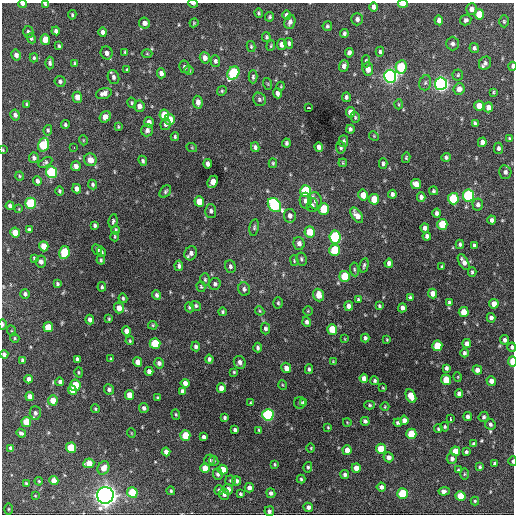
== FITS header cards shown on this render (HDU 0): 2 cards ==
NAXIS1  =                  512 / Axis length
NAXIS2  =                  512 / Axis length

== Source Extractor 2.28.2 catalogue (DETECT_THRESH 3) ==
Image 512 x 512 px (HDU 0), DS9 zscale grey, 1 PNG px = 1 image px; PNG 516 x 516 px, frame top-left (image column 1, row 512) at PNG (2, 3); each listed source drawn as its Kron ellipse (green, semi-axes under 4 px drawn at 4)
Background 1360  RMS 33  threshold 99.9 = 3 sigma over >= 5 px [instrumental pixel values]
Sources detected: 357; all 357 listed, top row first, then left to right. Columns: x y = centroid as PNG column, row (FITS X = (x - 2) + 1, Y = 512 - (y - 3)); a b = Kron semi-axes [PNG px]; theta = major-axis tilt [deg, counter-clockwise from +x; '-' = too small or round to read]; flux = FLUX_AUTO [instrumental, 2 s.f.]
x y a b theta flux
22 4 4 3 - 5.9e+03
45 4 3 3 - 2.5e+03
193 4 4 3 - 5.0e+03
403 4 5 3 - 3.2e+04
373 7 4 4 - 8.8e+03
471 9 5 5 - 1.3e+04
259 13 5 4 - 3.5e+03
479 14 5 5 - 4.6e+04
72 15 5 3 - 3.1e+03
287 15 5 4 - 7.2e+03
270 17 5 4 - 3.8e+03
357 19 6 5 - 6.7e+03
439 20 5 4 - 1.1e+04
466 20 6 5 - 5.8e+03
504 21 6 5 - 3.2e+03
290 22 7 5 73 8.4e+03
144 23 5 5 - 1.0e+04
194 23 4 4 - 2.2e+03
327 26 5 5 - 3.7e+03
56 31 4 4 - 6.5e+03
28 32 6 5 - 5.3e+03
103 32 4 4 - 7.5e+03
344 33 4 3 - 5.1e+03
266 37 5 4 - 3.0e+03
31 38 5 4 - 4.3e+03
45 39 5 4 - 3.2e+04
289 43 5 4 - 5.3e+03
282 44 5 5 - 1.4e+04
452 44 7 6 - 7.1e+03
59 46 4 3 - 2.8e+03
251 46 5 4 - 3.2e+03
271 46 5 4 - 2.6e+03
474 48 5 4 - 6.1e+03
125 52 3 3 - 2.7e+03
380 52 5 4 - 4.5e+03
107 53 6 6 - 1.1e+04
349 53 5 4 - 7.6e+03
147 54 5 3 - 2.0e+03
16 55 5 5 - 9.0e+03
34 58 4 3 - 3.4e+03
205 58 6 5 - 1.0e+04
215 61 6 4 -88 5.0e+03
366 61 6 4 89 4.0e+03
50 63 6 4 90 6.2e+03
75 63 4 3 - 2.6e+03
485 63 7 6 - 7.2e+03
344 66 6 5 - 7.2e+03
512 66 4 2 - 5.2e+03
185 67 6 5 - 5.8e+03
401 67 6 5 - 1.2e+05
368 69 7 5 -82 1.6e+04
127 70 3 3 - 2.5e+03
189 70 4 4 - 2.5e+03
161 73 5 4 - 8.9e+03
233 73 7 5 59 1.9e+05
458 75 5 5 - 3.3e+03
390 76 6 6 - 8.1e+05
113 77 7 5 -70 6.4e+03
253 77 6 4 90 4.2e+03
60 81 5 5 - 5.7e+03
425 83 8 5 74 5.1e+03
268 84 6 3 -71 2.1e+03
441 84 6 6 - 7.7e+05
281 86 4 3 - 1.8e+03
459 89 6 5 - 1.5e+04
222 91 5 4 - 3.0e+03
493 92 3 2 - 2.2e+03
104 93 8 5 18 1.1e+04
277 93 5 4 - 7.4e+03
77 97 5 5 - 1.7e+04
346 97 5 4 - 5.2e+03
259 99 7 6 - 5.1e+03
198 102 6 4 -81 1.2e+04
132 103 5 4 - 3.2e+03
27 104 4 4 - 3.4e+03
399 104 5 3 - 2.4e+03
139 106 5 5 - 1.0e+04
479 106 5 5 - 2.1e+04
488 107 5 4 - 1.2e+04
308 108 3 2 - 4.1e+03
350 112 5 4 - 1.7e+04
15 115 5 4 - 7.3e+03
164 115 5 5 - 5.2e+04
105 117 6 5 - 2.2e+04
355 117 5 4 - 2.8e+03
170 119 5 5 - 3.4e+04
149 122 5 4 - 1.1e+04
475 123 4 3 - 4.1e+03
165 124 6 5 - 6.8e+03
65 125 4 4 - 3.8e+03
118 127 4 3 - 2.3e+03
350 129 4 3 - 4.6e+03
48 130 5 4 - 3.5e+03
147 130 6 6 - 7.0e+03
374 136 5 4 - 2.5e+03
175 137 4 3 - 3.3e+03
510 139 4 3 - 3.7e+03
83 140 5 3 - 1.8e+03
344 141 5 4 - 4.3e+03
482 142 5 4 - 1.0e+04
286 143 4 3 - 4.5e+03
43 145 7 5 74 1.1e+05
74 147 3 2 - 6.7e+03
255 147 5 4 - 5.0e+03
319 147 5 4 - 9.7e+03
341 147 6 5 - 4.5e+03
192 148 5 3 - 2.0e+03
498 148 5 4 - 5.3e+03
3 150 4 3 - 1.8e+03
446 157 4 4 - 4.1e+03
34 158 5 5 - 6.0e+03
406 158 5 4 - 2.6e+03
90 160 6 6 - 1.9e+04
143 161 5 4 - 4.2e+03
45 162 7 4 28 4.2e+03
273 163 5 4 - 2.7e+03
343 163 4 3 - 2.1e+03
383 163 5 4 - 4.4e+03
208 164 4 4 - 8.9e+03
76 166 5 5 - 8.4e+03
51 172 6 5 - 1.7e+05
505 172 7 6 - 7.1e+03
20 176 4 4 - 2.3e+03
37 181 4 4 - 7.0e+03
213 182 6 5 - 2.7e+04
93 184 5 3 - 4.4e+03
416 184 5 5 - 1.9e+04
77 189 5 4 - 1.1e+04
60 191 5 4 - 3.5e+03
306 191 6 5 - 1.6e+05
434 191 4 4 - 3.7e+03
165 192 7 5 53 4.5e+03
392 194 4 3 - 6.1e+03
363 195 5 5 - 2.0e+04
468 195 6 5 - 2.4e+05
421 197 4 4 - 7.7e+03
374 199 5 5 - 3.9e+04
453 199 6 5 - 9.8e+04
199 201 5 5 - 3.2e+04
305 201 8 6 -88 9.3e+03
315 201 9 6 -78 8.5e+03
31 203 5 5 - 1.4e+05
274 205 8 6 -50 2.4e+05
312 205 7 5 89 5.3e+03
478 205 6 5 - 7.5e+03
10 206 4 4 - 6.7e+03
19 209 4 4 - 1.9e+03
324 209 6 5 - 6.5e+04
211 211 6 5 - 5.4e+03
437 213 4 3 - 5.6e+03
357 215 9 5 -55 1.6e+04
290 216 7 5 -84 8.9e+03
492 220 4 4 - 6.7e+03
113 221 7 4 82 3.9e+03
442 224 5 5 - 6.7e+04
95 225 4 3 - 4.4e+03
254 227 8 4 79 4.1e+03
425 228 5 4 - 8.3e+03
29 230 4 4 - 4.6e+03
115 230 5 4 - 4.7e+03
310 232 5 5 - 4.3e+04
15 233 5 4 - 3.1e+04
427 236 4 4 - 6.4e+03
115 237 5 3 - 2.5e+03
335 237 6 5 - 2.4e+05
299 243 6 5 - 1.0e+04
460 244 4 3 - 3.7e+03
474 245 4 4 - 4.9e+03
44 246 5 4 - 3.0e+04
97 250 6 4 -60 5.8e+03
335 250 6 5 - 1.0e+05
64 252 6 5 - 1.0e+05
101 252 5 4 - 5.1e+03
191 253 7 6 - 9.1e+03
34 258 4 3 - 2.9e+03
301 259 7 5 -80 4.4e+03
101 260 5 3 - 3.4e+03
294 261 5 4 - 2.4e+03
41 262 6 5 - 9.0e+03
464 262 8 4 -60 1.2e+04
389 263 4 4 - 7.9e+03
364 265 7 3 77 4.0e+03
179 266 5 4 - 5.2e+03
230 266 6 5 - 5.5e+03
442 267 3 3 - 3.2e+03
354 269 7 4 -84 3.2e+03
472 272 5 3 - 3.5e+03
345 276 5 5 - 7.4e+04
205 279 6 4 -74 3.8e+03
57 284 4 4 - 3.6e+03
215 284 6 5 - 5.2e+03
102 287 5 4 - 3.6e+03
201 287 5 4 - 2.9e+03
244 289 7 5 -71 6.3e+03
25 294 5 4 - 5.4e+03
433 294 5 4 - 1.8e+04
156 295 5 4 - 5.5e+03
319 295 6 5 - 2.1e+04
123 298 4 4 - 3.4e+03
410 298 3 3 - 4.2e+03
358 300 4 4 - 3.9e+03
449 302 4 4 - 4.1e+03
278 303 5 4 - 3.4e+03
494 304 5 5 - 2.1e+04
196 306 5 4 - 4.1e+03
349 306 5 4 - 1.1e+04
379 306 4 3 - 3.1e+03
189 307 5 4 - 4.1e+03
119 308 5 5 - 1.9e+04
402 308 4 4 - 8.8e+03
260 311 5 3 - 2.4e+03
308 311 4 4 - 2.1e+03
222 312 4 4 - 3.5e+03
464 312 5 5 - 3.6e+04
491 318 5 4 - 7.8e+03
109 319 3 3 - 2.7e+03
90 320 5 4 - 1.0e+04
307 322 5 4 - 6.4e+03
3 324 5 3 - 4.8e+03
153 325 5 4 - 2.7e+03
48 327 5 5 - 4.2e+04
265 328 6 4 90 5.4e+03
332 329 5 5 - 4.8e+04
12 331 5 3 - 1.9e+03
126 331 5 4 - 1.4e+04
15 338 5 4 - 2.7e+03
365 338 4 4 - 4.6e+03
345 339 4 2 - 1.6e+03
387 340 3 2 - 2.0e+03
505 340 5 4 - 6.7e+03
130 341 4 3 - 2.9e+03
155 343 5 5 - 7.9e+04
467 343 4 4 - 1.0e+04
196 346 5 4 - 5.9e+03
437 346 5 5 - 6.0e+04
512 347 4 3 - 5.3e+03
258 348 5 3 - 4.7e+03
464 353 4 4 - 5.0e+03
4 354 4 4 - 6.8e+03
77 359 4 3 - 4.8e+03
111 359 4 4 - 2.8e+03
209 359 4 4 - 6.1e+03
23 360 4 3 - 5.6e+03
512 361 5 3 - 4.3e+04
138 362 5 4 - 1.7e+04
240 362 7 6 - 9.1e+03
333 362 4 3 - 2.2e+03
159 363 5 5 - 7.2e+03
286 368 5 4 - 1.1e+04
446 368 4 3 - 5.1e+03
309 369 5 3 - 4.1e+03
477 370 5 4 - 1.2e+04
149 371 4 4 - 9.9e+03
79 372 5 4 - 2.9e+03
234 372 3 3 - 2.2e+03
458 377 5 3 - 1.7e+03
364 378 5 4 - 1.3e+04
29 379 4 4 - 9.7e+03
446 380 5 5 - 5.2e+04
375 381 4 4 - 3.4e+03
491 381 5 4 - 1.4e+04
60 382 4 4 - 6.5e+03
185 383 4 4 - 1.1e+04
75 385 6 5 - 8.1e+04
283 385 5 3 - 1.9e+03
221 388 5 4 - 1.5e+04
383 388 3 2 - 1.8e+03
109 389 5 5 - 5.4e+03
72 390 5 4 - 2.6e+04
182 391 4 3 - 5.6e+03
459 394 4 4 - 8.5e+03
129 395 5 4 - 2.5e+04
30 396 4 4 - 1.4e+04
411 396 7 5 -64 4.6e+04
158 397 3 3 - 2.7e+03
53 400 5 5 - 2.7e+04
303 402 3 3 - 2.8e+03
251 403 4 4 - 3.2e+03
300 403 6 5 - 4.7e+03
370 405 5 4 - 3.1e+03
385 407 4 3 - 1.8e+03
144 408 5 4 - 6.1e+03
95 409 4 3 - 3.0e+03
35 413 7 5 -87 7.5e+03
176 414 5 4 - 2.6e+03
268 415 5 5 - 3.4e+05
468 416 4 4 - 7.5e+03
484 417 5 5 - 4.4e+03
225 418 4 3 - 4.0e+03
450 419 4 3 - 6.7e+03
404 420 5 4 - 1.0e+04
365 421 4 4 - 5.6e+03
26 422 5 5 - 4.6e+04
347 422 4 3 - 1.4e+03
398 423 4 3 - 4.3e+03
490 424 5 5 - 5.4e+03
328 427 3 3 - 2.0e+03
445 427 5 4 - 3.0e+03
438 429 4 3 - 3.1e+03
235 430 4 3 - 5.8e+03
259 430 3 3 - 2.3e+03
21 433 5 4 - 6.5e+03
131 433 5 3 - 1.6e+03
411 434 5 5 - 6.9e+04
185 435 5 5 - 5.1e+04
204 437 4 4 - 7.0e+03
474 444 4 4 - 6.9e+03
11 448 4 4 - 7.8e+03
71 448 5 5 - 8.2e+04
311 448 4 3 - 1.7e+03
381 449 5 5 - 4.5e+04
347 450 5 4 - 1.8e+04
455 451 5 4 - 2.8e+04
166 452 4 4 - 1.1e+04
466 452 4 3 - 4.2e+03
389 457 5 5 - 1.1e+04
452 459 5 5 - 6.0e+03
209 460 6 5 - 5.0e+03
214 461 5 4 - 3.3e+03
513 461 5 2 - 3.8e+03
89 463 5 5 - 2.8e+04
495 463 4 3 - 4.0e+03
275 464 4 3 - 2.3e+03
308 467 5 4 - 3.5e+03
480 467 4 3 - 3.5e+03
103 468 7 5 64 1.9e+04
205 468 5 4 - 2.2e+04
356 468 5 4 - 2.0e+04
223 470 5 5 - 3.9e+04
458 470 4 4 - 3.0e+03
218 474 5 5 - 5.6e+03
345 474 4 4 - 5.5e+03
464 474 6 4 89 2.5e+03
301 479 4 4 - 3.1e+03
54 480 4 4 - 2.2e+04
39 481 4 3 - 2.3e+03
230 481 5 5 - 3.4e+03
237 481 4 4 - 6.4e+03
26 483 4 4 - 2.6e+03
381 487 4 4 - 8.1e+03
249 488 5 4 - 9.4e+03
228 489 5 5 - 1.2e+04
219 490 5 5 - 5.1e+03
171 491 4 4 - 3.1e+03
444 491 5 4 - 1.4e+04
132 492 5 5 - 8.7e+04
271 493 5 4 - 6.3e+03
224 494 5 5 - 6.7e+03
240 494 3 3 - 3.3e+03
402 494 5 5 - 9.3e+04
105 495 8 8 - 1.7e+06
35 496 3 3 - 1.8e+03
460 496 5 5 - 4.9e+04
475 501 4 4 - 3.0e+03
308 507 5 4 - 8.2e+03
9 509 6 4 90 2.2e+03
269 511 5 5 - 5.7e+03
At the frame edge (FLAGS 8, measured only in part): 11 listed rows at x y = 22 4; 45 4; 193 4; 403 4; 512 66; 3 150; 3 324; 512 347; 4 354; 512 361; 513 461